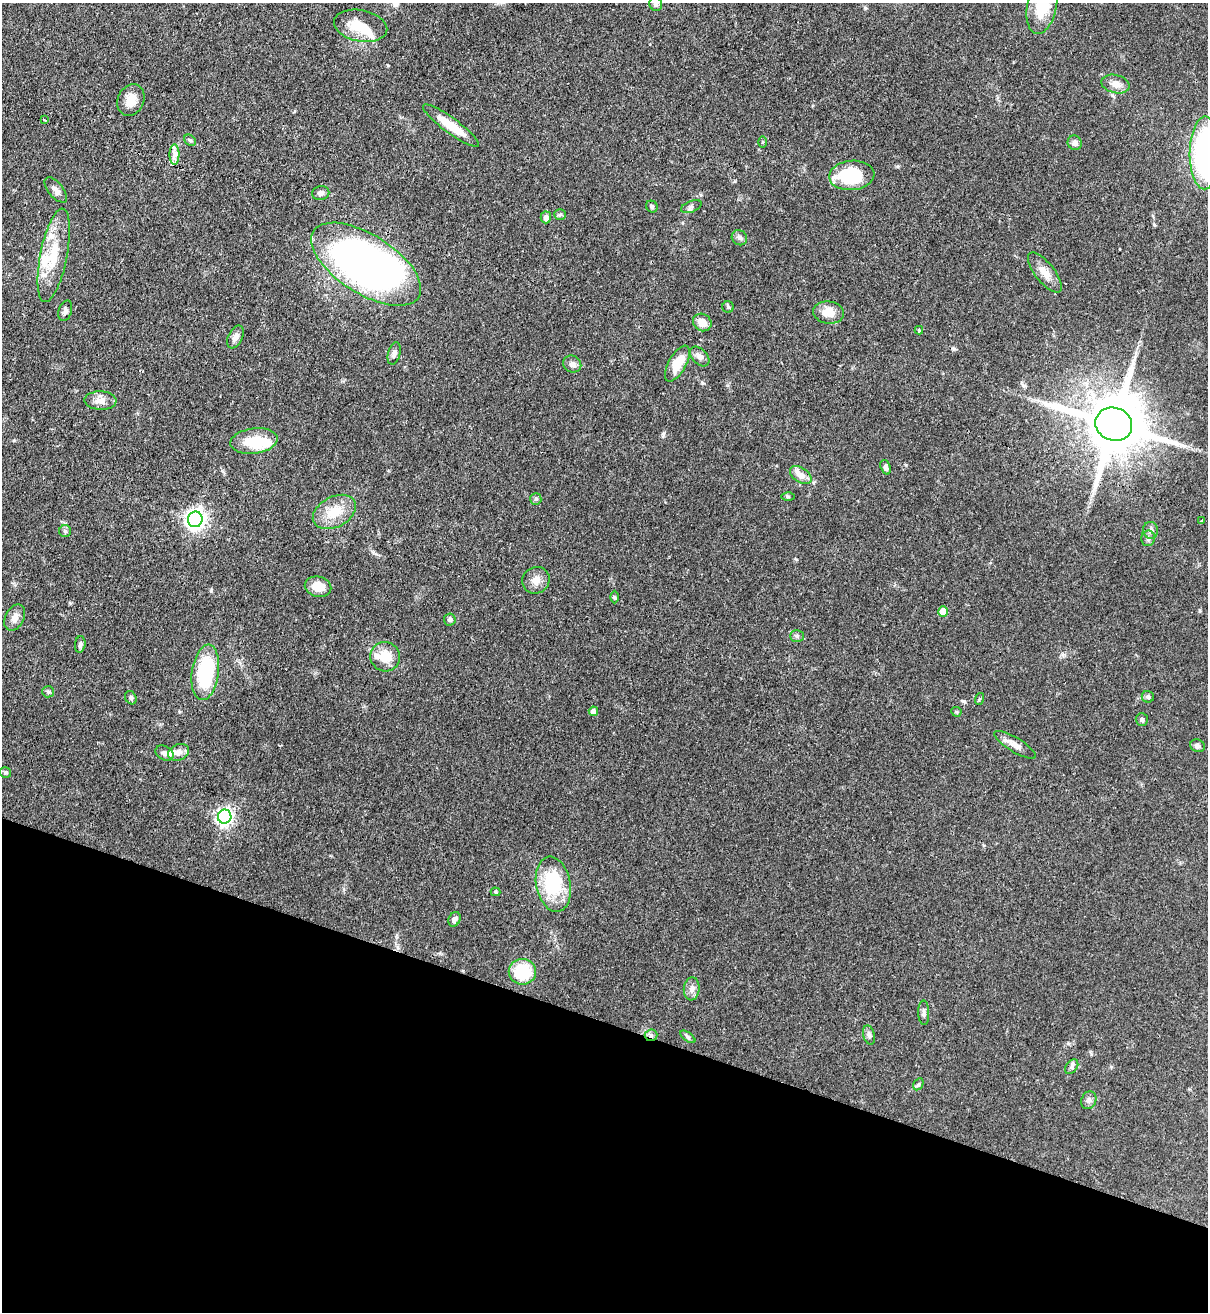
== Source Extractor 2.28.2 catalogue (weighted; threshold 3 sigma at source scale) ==
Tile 15 of 4 x 4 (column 3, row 4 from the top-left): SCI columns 2636-3841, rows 32-1341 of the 5389 x 5307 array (HDU 1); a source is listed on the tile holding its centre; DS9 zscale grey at full resolution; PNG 1210 x 1314 px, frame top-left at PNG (2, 3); each listed source drawn as its Kron ellipse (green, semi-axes under 4 px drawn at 4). Shown black and unused: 22% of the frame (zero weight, under 3 of 4 exposures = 7% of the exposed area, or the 3 px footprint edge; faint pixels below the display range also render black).
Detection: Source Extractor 2.28.2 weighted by HDU 2 'WHT'; one run over the whole footprint, this tile lists its part. Background 0.0823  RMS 0.0039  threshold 0.0174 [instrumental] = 3 sigma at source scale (4.5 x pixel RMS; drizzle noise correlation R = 1.50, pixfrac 1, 0.05/0.05 arcsec/px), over >= 5 px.
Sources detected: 87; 1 inside a brighter object's white glare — neither listed nor drawn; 5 inside a brighter listed object's ellipse — not listed separately; the other 81 listed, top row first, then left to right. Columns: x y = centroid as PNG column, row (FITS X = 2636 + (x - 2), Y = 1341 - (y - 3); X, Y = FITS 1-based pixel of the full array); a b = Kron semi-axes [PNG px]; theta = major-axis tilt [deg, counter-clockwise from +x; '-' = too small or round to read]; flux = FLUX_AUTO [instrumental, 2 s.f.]
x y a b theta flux
656 4 7 6 - 1.2
1042 6 28 14 78 15
361 26 27 15 -11 10
1115 84 14 9 -14 3
131 100 16 13 63 5.1
44 120 3 3 - 1.3
451 126 34 7 -36 9.4
190 140 6 5 - 0.69
763 142 5 3 - 0.41
1075 143 7 7 - 1.5
1205 153 36 15 89 78
174 154 10 5 89 1.8
852 175 23 14 5 20
56 190 15 7 -51 2.2
321 193 8 7 - 1.4
652 206 6 5 - 0.88
691 207 11 5 22 1.1
560 214 6 5 - 0.67
546 217 6 5 - 1.9
739 238 8 7 - 1.2
54 255 47 13 79 14
366 264 62 29 -32 220
1045 273 24 9 -51 4.2
728 307 6 5 - 0.63
65 311 10 6 73 1.4
829 312 15 11 -7 5.6
702 322 10 8 -36 3.8
919 330 4 4 - 0.44
235 337 12 7 65 2.5
394 353 11 6 75 1.6
700 356 11 7 -45 2.1
677 363 20 9 60 8
572 364 9 8 - 1.7
100 401 16 9 -2 3.6
1114 424 18 16 -21 3200
254 441 24 12 7 12
886 467 7 5 -70 1.1
801 475 12 7 -34 3.7
788 496 6 4 -1 0.52
536 499 6 5 - 0.64
334 512 23 15 28 9.1
195 519 8 7 - 200
1202 521 3 3 - 0.99
1151 530 8 7 - 1.5
65 531 6 6 - 0.85
1148 538 8 7 - 1.2
536 580 14 13 - 3.5
318 587 13 10 -13 5.6
614 597 6 4 -90 0.58
943 611 5 5 - 6.2
15 618 14 9 63 2.8
450 619 6 6 - 0.83
797 636 7 6 - 0.98
80 644 8 5 82 0.98
385 657 15 14 - 6.6
205 672 28 13 82 31
48 692 6 5 - 0.73
1148 697 6 5 - 0.91
131 698 7 5 -60 0.81
979 699 6 4 71 0.43
593 711 4 4 - 2.7
956 712 5 4 - 0.46
1142 719 6 6 - 0.85
1015 745 24 7 -31 3
1197 746 7 6 - 1.2
178 752 11 8 25 2.8
164 753 9 7 -31 1.6
5 772 5 5 - 0.74
225 817 7 6 - 130
553 884 28 17 -79 25
496 892 5 4 - 0.54
454 919 7 6 - 1.3
522 972 13 13 - 19
692 989 12 8 84 2
924 1013 12 5 -88 1.2
651 1035 6 6 - 1.1
869 1035 10 6 -75 1.2
688 1037 9 4 -36 0.8
1072 1067 8 5 54 1.1
918 1084 6 4 59 0.66
1089 1100 9 7 64 1.4
Overlapping masked pixels (flux is a lower limit): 2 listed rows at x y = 1114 424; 651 1035
Isophote crosses this tile's border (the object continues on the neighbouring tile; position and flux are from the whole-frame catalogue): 3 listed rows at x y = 656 4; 1042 6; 1205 153
Unlisted compact peaks at least as high as the median listed source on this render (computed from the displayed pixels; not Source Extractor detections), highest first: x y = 211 591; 964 701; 663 434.